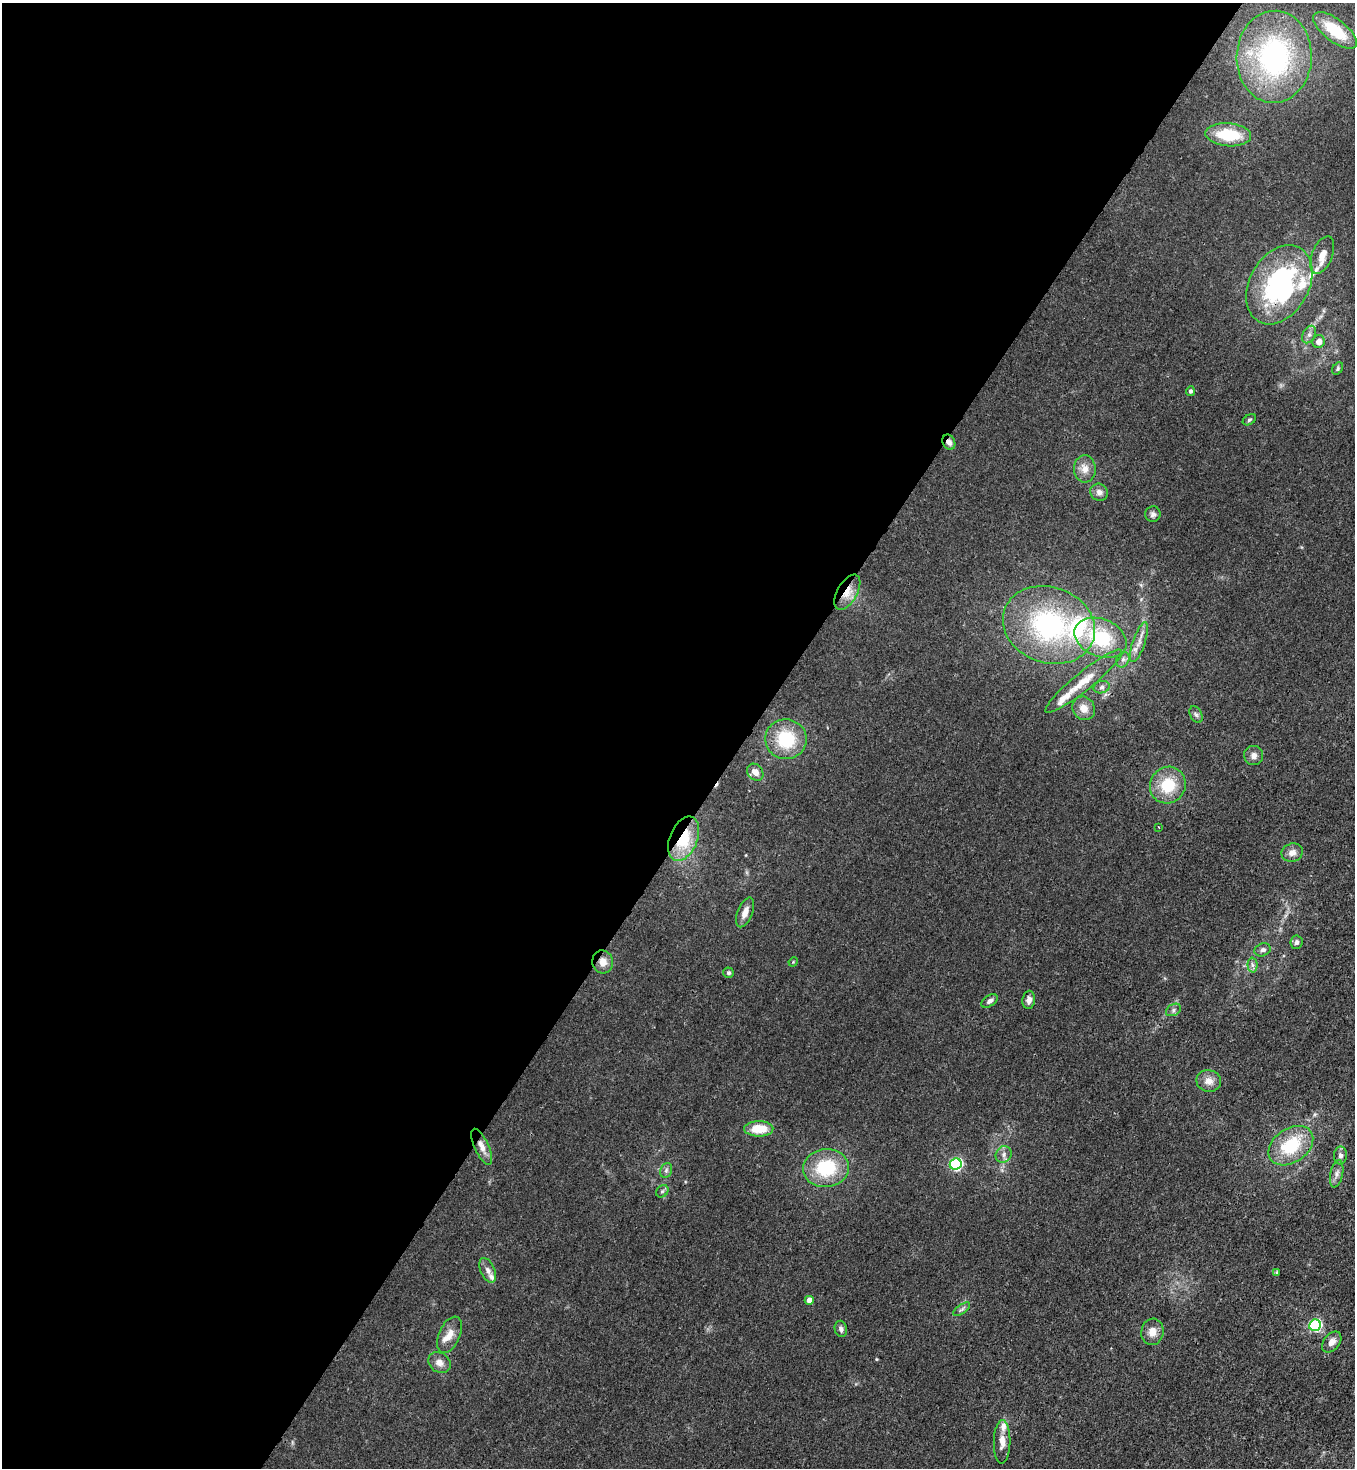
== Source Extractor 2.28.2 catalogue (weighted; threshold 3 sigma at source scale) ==
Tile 5 of 4 x 4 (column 1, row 2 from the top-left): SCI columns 365-1717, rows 2991-4456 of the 6003 x 5980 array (HDU 1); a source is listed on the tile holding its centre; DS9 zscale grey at full resolution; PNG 1357 x 1470 px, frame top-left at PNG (2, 3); each listed source drawn as its Kron ellipse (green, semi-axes under 4 px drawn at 4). Shown black and unused: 55% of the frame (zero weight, under 3 of 4 exposures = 7% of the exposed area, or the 3 px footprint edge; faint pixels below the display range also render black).
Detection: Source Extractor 2.28.2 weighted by HDU 2 'WHT'; one run over the whole footprint, this tile lists its part. Background 0.0202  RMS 0.0028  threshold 0.0128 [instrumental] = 3 sigma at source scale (4.5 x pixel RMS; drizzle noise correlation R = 1.50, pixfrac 1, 0.05/0.05 arcsec/px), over >= 5 px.
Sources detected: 70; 1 cosmic-ray / hot-pixel residue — neither listed nor drawn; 7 inside a brighter listed object's ellipse — not listed separately; the other 62 listed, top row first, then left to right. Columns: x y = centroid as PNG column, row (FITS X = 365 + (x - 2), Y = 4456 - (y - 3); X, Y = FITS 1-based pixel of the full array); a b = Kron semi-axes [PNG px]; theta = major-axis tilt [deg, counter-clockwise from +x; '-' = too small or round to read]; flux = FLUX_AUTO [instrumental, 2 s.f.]
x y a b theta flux
1335 30 26 11 -38 11
1274 57 46 37 88 49
1228 135 23 11 -5 12
1322 255 20 10 69 3.8
1279 285 42 29 61 50
1309 335 9 6 63 1.1
1319 342 6 6 - 2.2
1338 369 7 5 54 0.5
1190 391 5 4 - 0.55
1249 420 7 5 31 0.5
949 442 8 6 -66 1.4
1085 469 13 11 -88 2.7
1099 492 9 8 - 1.5
1153 514 7 7 - 0.89
847 592 19 10 60 4.1
1049 625 47 38 -19 46
1101 638 27 19 -22 18
1139 642 21 6 71 2.4
1123 660 8 6 69 0.97
1084 681 49 9 39 6.3
1102 687 8 6 16 0.82
1084 708 12 11 - 2.9
1196 715 9 5 -62 0.76
786 739 21 20 - 13
1254 756 9 9 - 1.5
755 772 9 7 -49 2.2
1168 785 19 17 53 9.6
1159 827 3 2 - 0.2
684 839 23 14 68 12
1292 853 11 9 20 1.9
745 912 16 7 68 2.4
1296 942 7 6 - 0.87
1263 950 8 6 20 1.1
603 962 11 10 - 2.7
793 962 5 4 - 0.25
1252 965 7 5 -88 0.8
729 973 5 5 - 0.59
1029 1000 9 6 82 1.4
990 1001 9 5 32 1.1
1173 1010 8 5 29 0.79
1209 1081 12 11 - 2.4
759 1129 14 7 0 6.5
1291 1146 24 17 35 14
482 1147 19 7 -65 2.5
1004 1154 8 7 - 1.1
1340 1155 9 6 88 1.2
956 1164 6 5 - 46
826 1168 23 19 6 16
666 1170 8 5 69 0.71
1337 1174 14 6 78 1.4
662 1191 7 5 45 0.54
488 1270 13 7 -66 1.5
1277 1272 4 3 - 0.32
809 1300 4 4 - 3
962 1309 10 4 35 0.71
1315 1325 6 5 - 41
841 1329 8 6 -77 0.9
1152 1332 13 11 81 2.6
450 1335 19 10 66 3
1332 1342 12 8 50 2
439 1363 12 9 -37 2
1002 1442 21 8 89 2.6
Overlapping masked pixels (flux is a lower limit): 7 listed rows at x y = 1279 285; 949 442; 847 592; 684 839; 603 962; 1291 1146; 482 1147